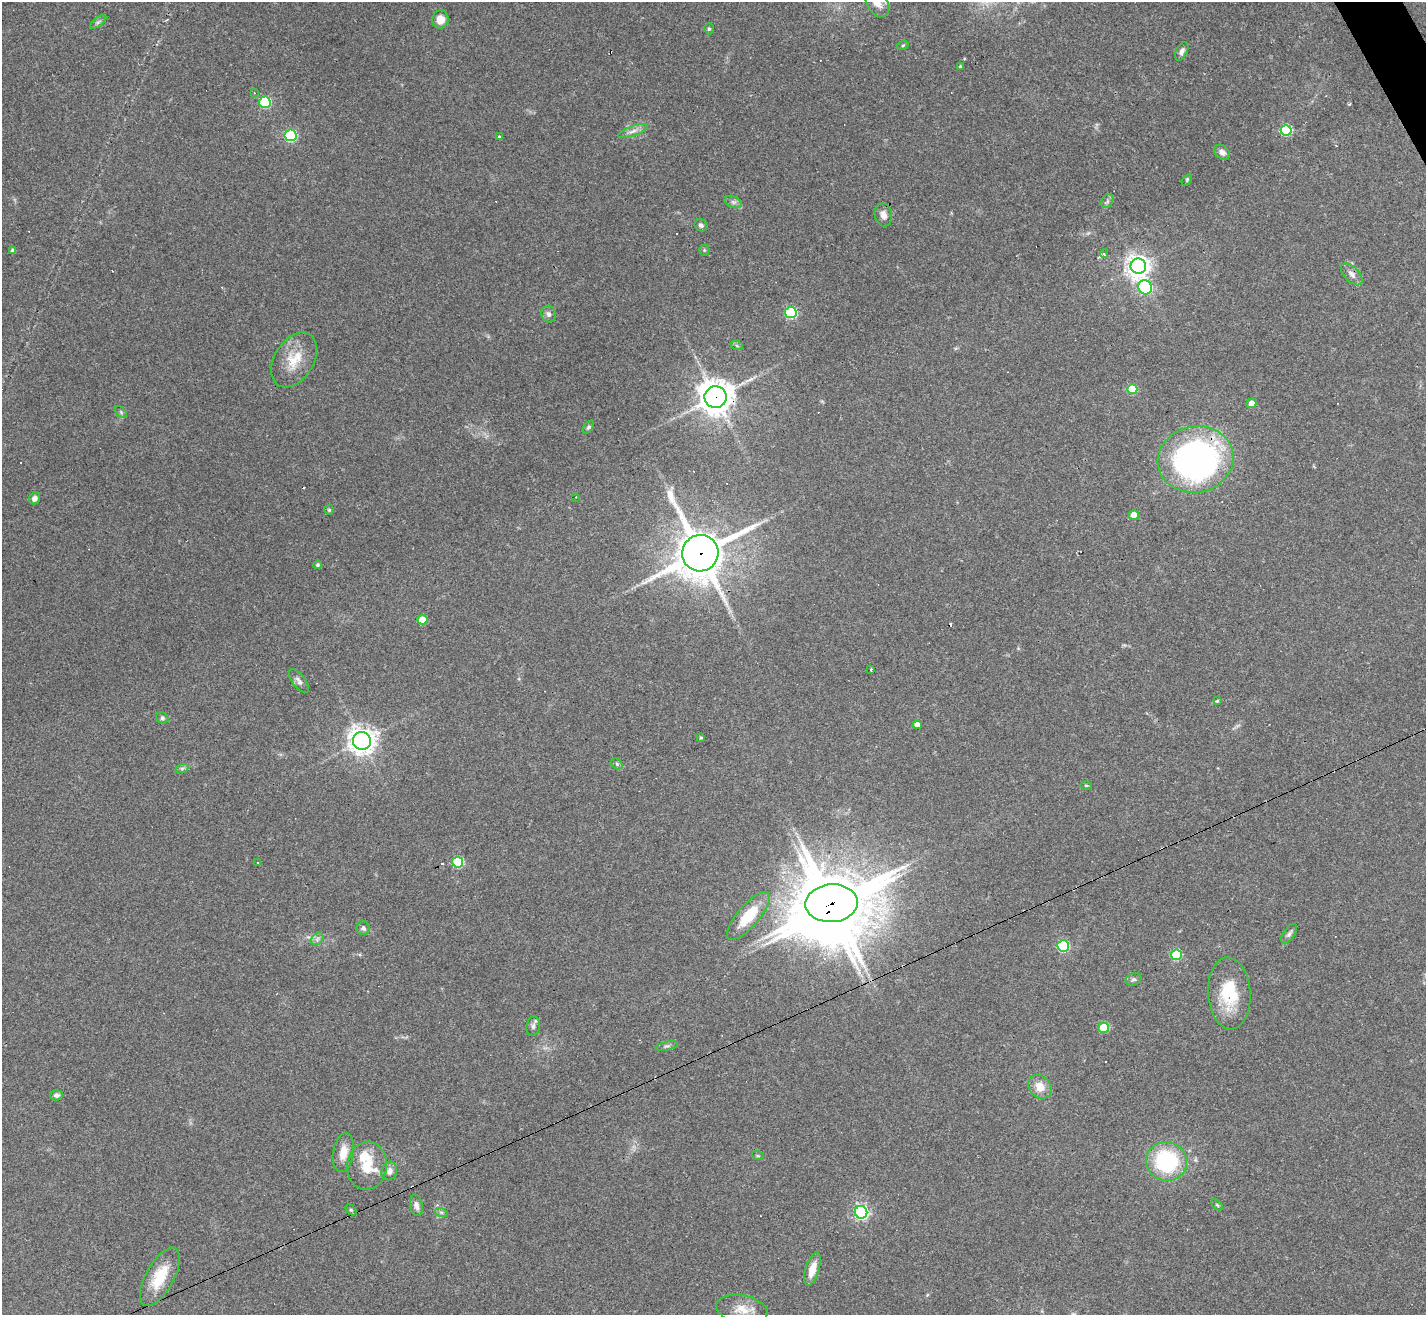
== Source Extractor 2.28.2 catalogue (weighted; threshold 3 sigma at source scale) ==
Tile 10 of 4 x 4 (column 2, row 3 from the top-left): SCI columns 1425-2848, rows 1598-2910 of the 5697 x 5686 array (HDU 1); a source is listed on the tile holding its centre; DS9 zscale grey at full resolution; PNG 1428 x 1317 px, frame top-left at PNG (2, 2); each listed source drawn as its Kron ellipse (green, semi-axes under 4 px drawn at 4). Shown black and unused: <1% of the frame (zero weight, under 3 of 4 exposures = <1% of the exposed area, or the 3 px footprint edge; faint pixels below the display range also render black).
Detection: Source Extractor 2.28.2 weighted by HDU 2 'WHT'; one run over the whole footprint, this tile lists its part. Background 0.103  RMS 0.0059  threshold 0.0266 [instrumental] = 3 sigma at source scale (4.5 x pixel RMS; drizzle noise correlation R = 1.50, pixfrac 1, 0.05/0.05 arcsec/px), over >= 5 px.
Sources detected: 96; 13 cosmic-ray / hot-pixel residue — neither listed nor drawn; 2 inside a brighter listed object's ellipse — not listed separately; the other 81 listed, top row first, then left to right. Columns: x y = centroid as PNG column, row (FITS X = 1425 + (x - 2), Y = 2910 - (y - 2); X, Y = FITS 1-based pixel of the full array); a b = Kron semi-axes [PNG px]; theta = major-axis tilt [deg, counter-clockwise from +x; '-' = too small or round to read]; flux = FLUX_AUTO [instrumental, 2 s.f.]
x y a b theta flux
877 2 16 10 -59 6.6
440 19 9 8 - 6
98 22 9 4 35 1.3
709 29 5 5 - 1
903 45 6 3 19 0.7
1182 51 10 5 65 2.4
960 66 4 3 - 0.89
254 93 4 3 - 0.63
265 102 5 5 - 50
1286 130 5 5 - 50
633 131 15 5 20 3
291 135 6 6 - 65
500 137 3 3 - 1.8
1222 152 9 6 -38 2.7
1187 180 6 3 55 0.67
1107 201 7 5 59 1.4
733 202 9 5 -23 1.9
883 215 11 8 -78 3.6
701 225 6 6 - 1.7
704 250 5 5 - 0.77
13 251 4 4 - 2.5
1104 253 4 3 - 1
1138 266 8 7 - 470
1352 274 13 7 -45 3.3
1145 287 7 6 - 95
791 313 6 5 - 63
548 314 8 7 - 1.9
737 346 6 4 -20 0.89
294 360 30 19 59 16
1132 389 5 5 - 21
716 397 11 11 - 1100
1252 403 5 4 - 6.6
121 412 7 4 -46 0.89
588 427 7 4 52 1.1
1196 459 38 33 12 220
576 497 3 2 - 0.49
35 498 6 5 - 2.3
329 510 5 5 - 0.8
1134 515 5 4 - 8.5
700 553 18 18 - 2400
318 565 4 4 - 1.1
422 620 5 5 - 12
871 669 3 3 - 1.2
299 681 14 6 -53 2.3
1217 701 4 4 - 0.7
162 718 6 5 - 1.1
917 725 4 4 - 3.5
701 738 4 4 - 0.86
362 741 9 9 - 560
617 764 6 5 - 1
182 768 7 4 19 1.1
1086 785 6 4 -1 0.67
257 862 3 2 - 0.59
458 862 5 5 - 47
832 903 26 19 4 3400
748 916 30 10 49 22
363 928 7 6 - 1.9
1289 934 11 5 55 1.7
317 939 7 5 48 1.7
1063 946 6 5 - 56
1176 955 5 5 - 36
1133 979 8 6 21 1.3
1229 993 36 21 -86 27
533 1026 10 7 81 2.1
1103 1028 5 5 - 23
667 1046 11 3 12 1.3
1040 1087 13 10 -50 7.7
56 1095 6 5 - 2.1
343 1152 20 10 81 7.8
758 1156 6 4 -18 0.68
1167 1161 20 19 - 57
367 1166 24 20 84 18
389 1171 9 7 70 3.1
416 1205 11 6 -80 2.7
1217 1205 7 4 -45 0.89
351 1210 6 4 -45 0.8
441 1212 6 4 -18 1.1
861 1212 6 6 - 150
812 1269 17 7 72 7.2
160 1277 32 14 61 19
742 1309 26 14 -10 10
Overlapping masked pixels (flux is a lower limit): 4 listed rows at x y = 716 397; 1196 459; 700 553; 832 903
Isophote crosses this tile's border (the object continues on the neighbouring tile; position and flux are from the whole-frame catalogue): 1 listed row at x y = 877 2